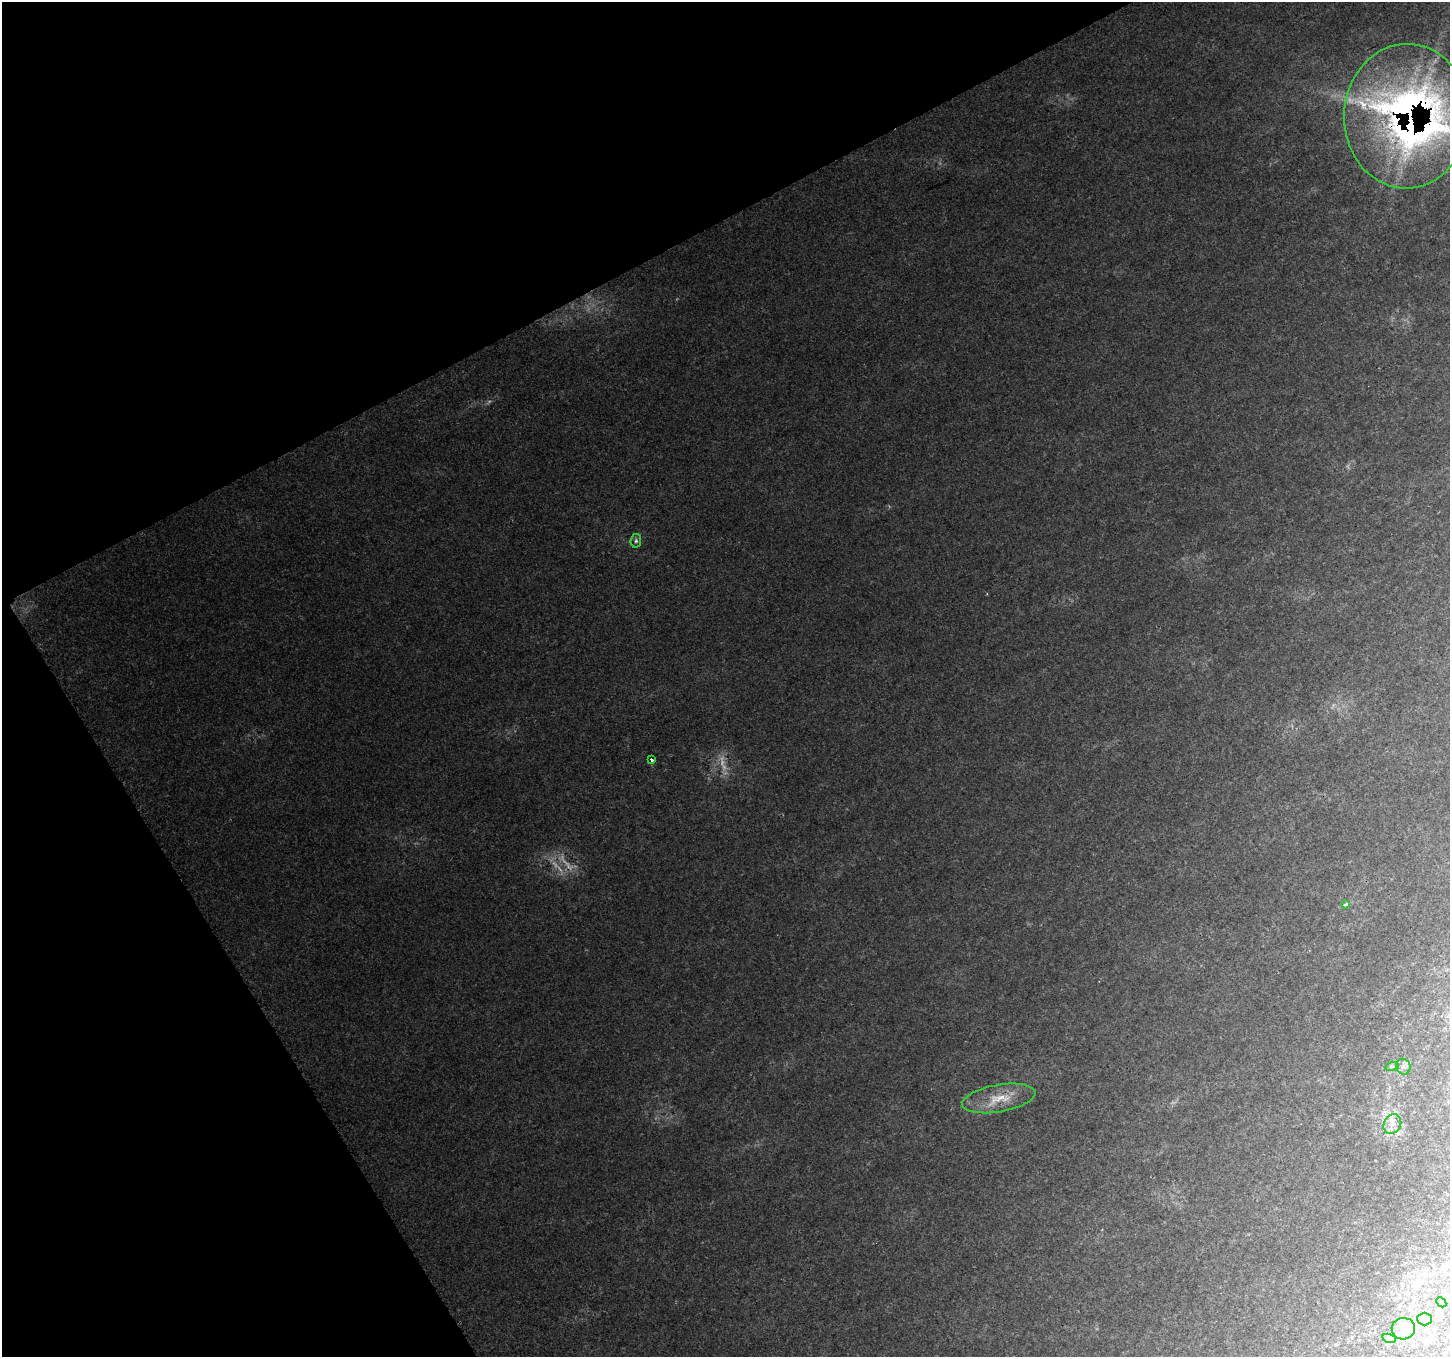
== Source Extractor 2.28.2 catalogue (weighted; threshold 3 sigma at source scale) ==
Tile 5 of 4 x 4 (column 1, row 2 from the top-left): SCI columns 22-1469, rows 2885-4239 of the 5822 x 5712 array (HDU 1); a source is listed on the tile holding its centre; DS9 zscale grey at full resolution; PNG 1452 x 1359 px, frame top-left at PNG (2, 2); each listed source drawn as its Kron ellipse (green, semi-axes under 4 px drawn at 4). Shown black and unused: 27% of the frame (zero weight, under 2 of 3 exposures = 1% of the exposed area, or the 3 px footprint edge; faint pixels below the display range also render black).
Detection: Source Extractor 2.28.2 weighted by HDU 2 'WHT'; one run over the whole footprint, this tile lists its part. Background 0.112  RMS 0.0093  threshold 0.0419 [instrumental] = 3 sigma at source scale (4.5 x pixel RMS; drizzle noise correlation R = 1.50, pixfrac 1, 0.0396/0.0396 arcsec/px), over >= 5 px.
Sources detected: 16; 2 too faint to see at this stretch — neither listed nor drawn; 2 inside a brighter listed object's ellipse — not listed separately; the other 12 listed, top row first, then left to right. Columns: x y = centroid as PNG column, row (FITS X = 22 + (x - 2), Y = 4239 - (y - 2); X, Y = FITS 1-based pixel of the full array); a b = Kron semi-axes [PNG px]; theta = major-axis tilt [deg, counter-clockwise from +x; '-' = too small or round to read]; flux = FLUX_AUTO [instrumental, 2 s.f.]
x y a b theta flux
1407 116 72 63 88 540
636 541 7 5 83 2
651 760 4 3 - 9
1345 904 4 3 - 4.4
1392 1066 7 4 18 1.6
1403 1067 8 7 - 3.6
999 1098 37 13 10 22
1392 1124 10 8 59 6.5
1441 1302 5 4 - 1.3
1425 1319 7 6 - 2.9
1403 1329 12 11 - 9.1
1389 1338 7 4 -18 1.9
Overlapping masked pixels (flux is a lower limit): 1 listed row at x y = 1407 116
Isophote crosses this tile's border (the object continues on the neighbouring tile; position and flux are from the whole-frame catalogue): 1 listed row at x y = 1407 116
Unlisted compact peaks at least as high as the median listed source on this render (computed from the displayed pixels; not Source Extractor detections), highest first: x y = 987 594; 1173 1102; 940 163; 1348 467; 889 506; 1333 705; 721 758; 676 299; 1096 1329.